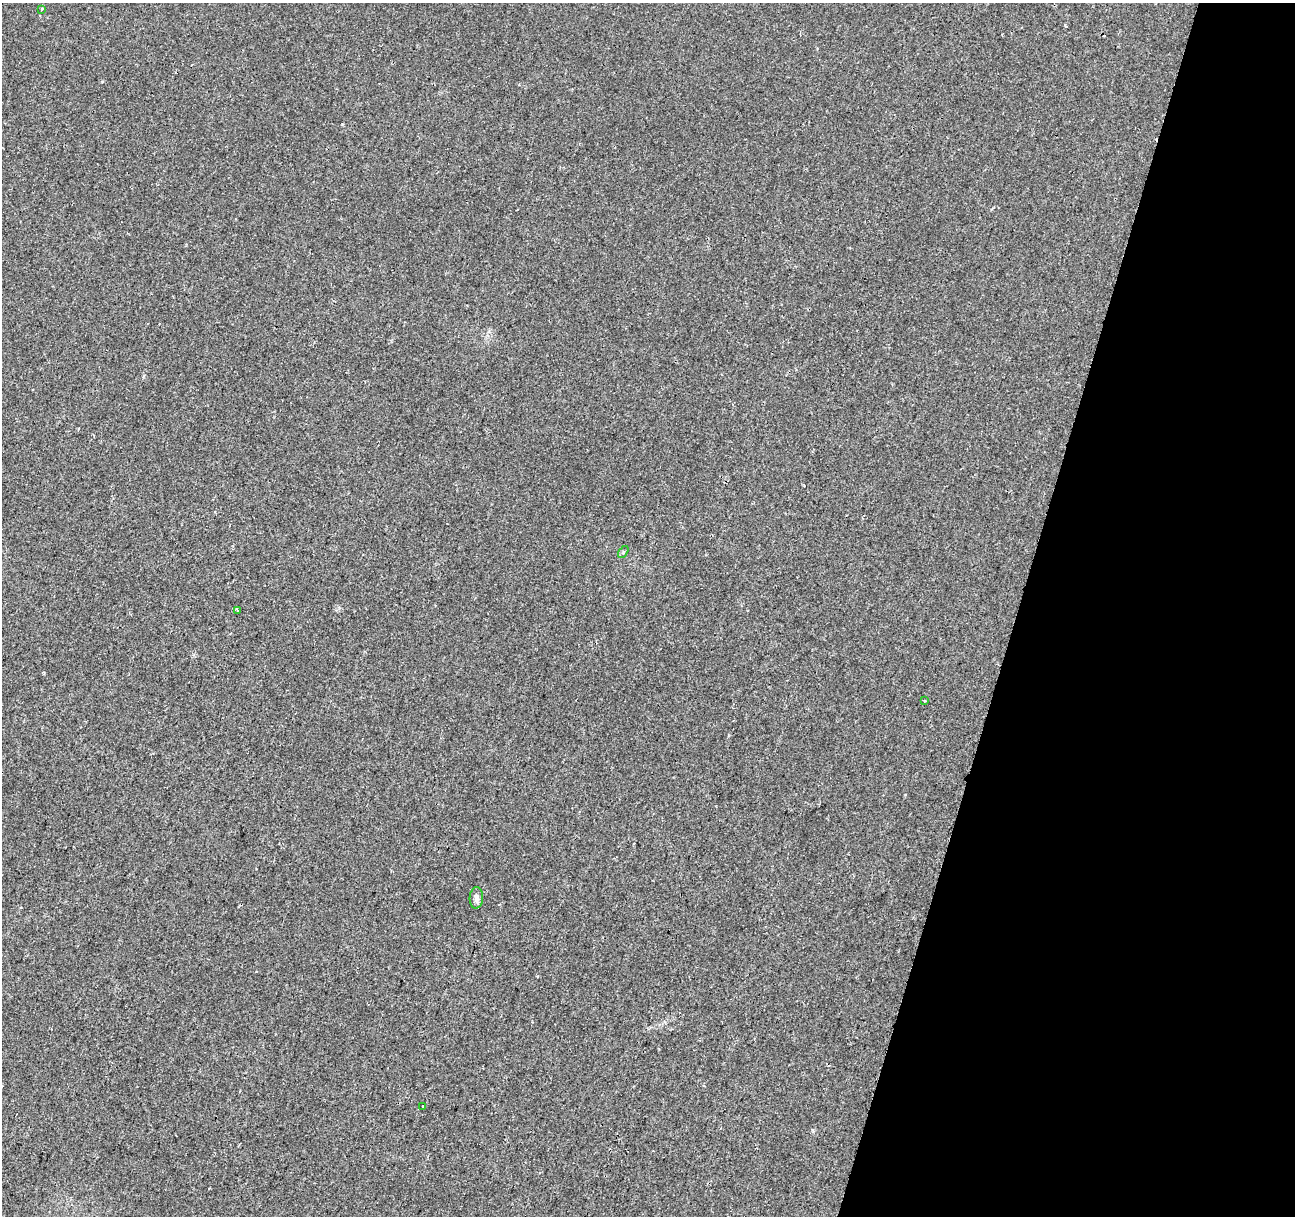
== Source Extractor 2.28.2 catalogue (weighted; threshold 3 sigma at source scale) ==
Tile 8 of 4 x 4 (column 4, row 2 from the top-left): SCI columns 3906-5198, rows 2765-3978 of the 5215 x 5469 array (HDU 1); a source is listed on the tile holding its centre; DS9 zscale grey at full resolution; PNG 1297 x 1218 px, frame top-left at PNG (2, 3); each listed source drawn as its Kron ellipse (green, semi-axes under 4 px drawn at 4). Shown black and unused: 21% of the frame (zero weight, under 2 of 3 exposures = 3% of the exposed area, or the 3 px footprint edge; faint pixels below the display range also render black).
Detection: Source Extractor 2.28.2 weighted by HDU 2 'WHT'; one run over the whole footprint, this tile lists its part. Background 0.00835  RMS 0.0031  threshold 0.0138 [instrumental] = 3 sigma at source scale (4.5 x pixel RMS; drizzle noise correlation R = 1.50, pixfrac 1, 0.0396/0.0396 arcsec/px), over >= 5 px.
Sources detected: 7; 1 cosmic-ray / hot-pixel residue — neither listed nor drawn; the other 6 listed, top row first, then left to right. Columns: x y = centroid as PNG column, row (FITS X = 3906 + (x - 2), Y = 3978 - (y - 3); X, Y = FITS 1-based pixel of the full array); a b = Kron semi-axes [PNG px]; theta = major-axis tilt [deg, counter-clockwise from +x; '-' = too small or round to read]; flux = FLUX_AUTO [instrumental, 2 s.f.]
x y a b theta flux
42 9 3 3 - 0.33
623 552 7 3 54 0.39
238 610 2 2 - 0.32
925 701 3 2 - 0.26
476 898 11 6 87 1.2
423 1106 2 2 - 0.21